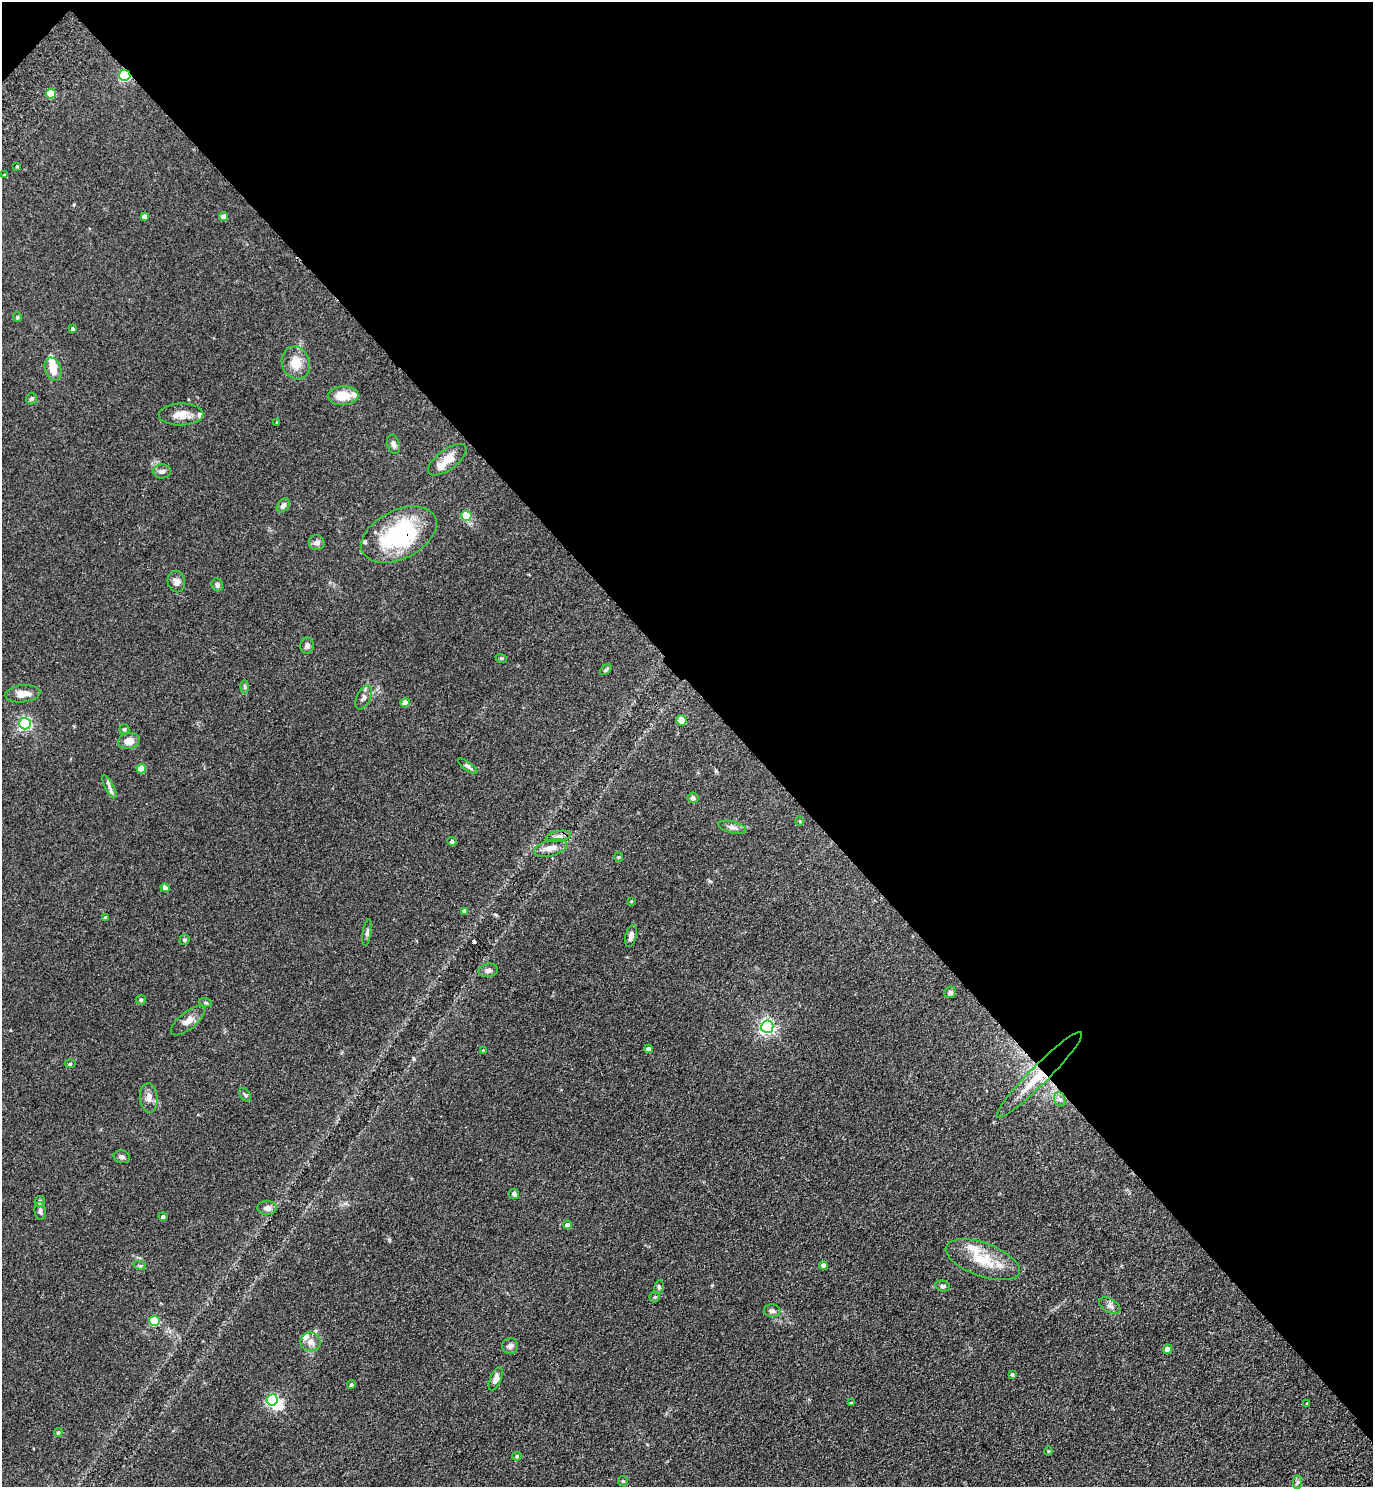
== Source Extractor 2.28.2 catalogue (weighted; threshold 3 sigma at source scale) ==
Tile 3 of 4 x 4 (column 3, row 1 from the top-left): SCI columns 2992-4362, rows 4546-6030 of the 6122 x 6121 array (HDU 1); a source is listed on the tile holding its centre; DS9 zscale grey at full resolution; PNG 1375 x 1489 px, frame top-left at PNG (2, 2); each listed source drawn as its Kron ellipse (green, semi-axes under 4 px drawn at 4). Shown black and unused: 46% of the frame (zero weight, under 3 of 4 exposures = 6% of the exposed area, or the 3 px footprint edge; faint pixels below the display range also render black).
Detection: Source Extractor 2.28.2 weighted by HDU 2 'WHT'; one run over the whole footprint, this tile lists its part. Background 0.0746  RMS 0.0066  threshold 0.0298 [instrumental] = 3 sigma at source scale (4.5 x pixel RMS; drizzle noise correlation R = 1.50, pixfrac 1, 0.05/0.05 arcsec/px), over >= 5 px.
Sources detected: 103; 1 inside a brighter object's white glare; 1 cosmic-ray / hot-pixel residue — neither listed nor drawn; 7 inside a brighter listed object's ellipse — not listed separately; the other 94 listed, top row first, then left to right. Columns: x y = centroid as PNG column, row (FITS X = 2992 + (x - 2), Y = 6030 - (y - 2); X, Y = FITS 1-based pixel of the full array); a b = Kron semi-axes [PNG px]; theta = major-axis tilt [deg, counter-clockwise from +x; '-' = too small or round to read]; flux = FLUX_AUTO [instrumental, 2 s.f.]
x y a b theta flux
125 75 6 5 - 78
51 94 5 5 - 16
17 166 4 4 - 0.72
4 175 4 4 - 0.63
144 216 4 4 - 2.5
223 217 4 4 - 4.3
17 317 5 4 - 0.75
73 329 4 3 - 1.3
296 363 17 14 -73 9.4
53 369 12 8 -72 7.8
343 396 15 9 3 12
32 399 6 5 - 1.3
181 414 22 11 1 8.1
277 422 3 3 - 0.55
393 444 10 6 -72 2.2
447 460 23 10 37 8.3
162 471 9 7 4 2.1
283 505 8 5 53 2.6
466 516 5 5 - 19
399 535 40 24 27 64
317 543 8 7 - 2.9
176 581 11 8 -77 3.9
217 585 7 5 -64 1.6
307 645 8 7 - 1.7
501 658 6 3 -17 0.67
606 670 6 3 42 1.1
245 687 7 4 89 1.1
23 694 18 8 6 6.7
363 697 13 7 64 2.6
405 703 4 4 - 6
681 720 5 5 - 10
25 724 6 6 - 110
124 729 5 5 - 1.1
129 741 11 8 10 5.7
468 766 11 4 -36 1.7
141 769 5 4 - 9.9
109 787 12 4 -62 2.2
693 798 5 5 - 1.9
800 821 5 3 - 0.55
732 827 14 5 -14 2.7
559 836 12 5 9 2.7
452 841 4 4 - 1.4
550 848 17 8 14 5.5
619 857 5 3 - 0.57
165 888 4 4 - 2.9
631 901 4 3 - 0.49
465 911 4 4 - 2.5
105 918 4 4 - 1.4
367 932 13 4 80 1.6
631 936 11 5 76 3
184 940 5 5 - 1.3
488 970 10 6 12 2.1
950 992 6 5 - 1.9
141 1000 5 5 - 1.3
205 1003 7 4 -18 1
188 1021 21 8 39 4.9
767 1027 6 6 - 160
648 1049 4 4 - 2.6
483 1050 4 4 - 0.57
70 1064 5 3 - 0.68
1040 1075 59 9 45 22
245 1095 7 5 -53 1.2
149 1098 15 9 -86 4.3
1060 1099 7 6 - 1.8
122 1157 8 6 -13 2.1
514 1194 5 5 - 1.8
40 1202 5 5 - 1.5
267 1208 10 7 -3 3.4
40 1211 9 5 -82 2.1
163 1217 4 4 - 1.7
568 1225 4 4 - 3.2
983 1260 39 16 -20 21
823 1265 4 4 - 3.1
140 1266 6 4 -18 0.91
943 1286 7 5 -13 1.5
659 1287 7 4 81 1.2
655 1297 5 5 - 0.97
1110 1306 12 6 -30 2.5
772 1311 8 6 -3 1.9
154 1321 5 5 - 32
311 1342 10 9 - 4.5
510 1346 8 8 - 2.1
1168 1349 4 4 - 6.8
1012 1374 4 3 - 1.1
496 1379 12 5 69 3.7
351 1385 4 4 - 1.2
272 1400 6 5 - 68
851 1403 3 3 - 0.57
1307 1403 3 3 - 0.53
58 1432 4 4 - 1
1048 1451 4 4 - 0.54
517 1456 5 4 - 1
623 1481 5 5 - 0.83
1297 1482 7 4 89 1.3
Overlapping masked pixels (flux is a lower limit): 3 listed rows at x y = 125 75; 399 535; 1040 1075